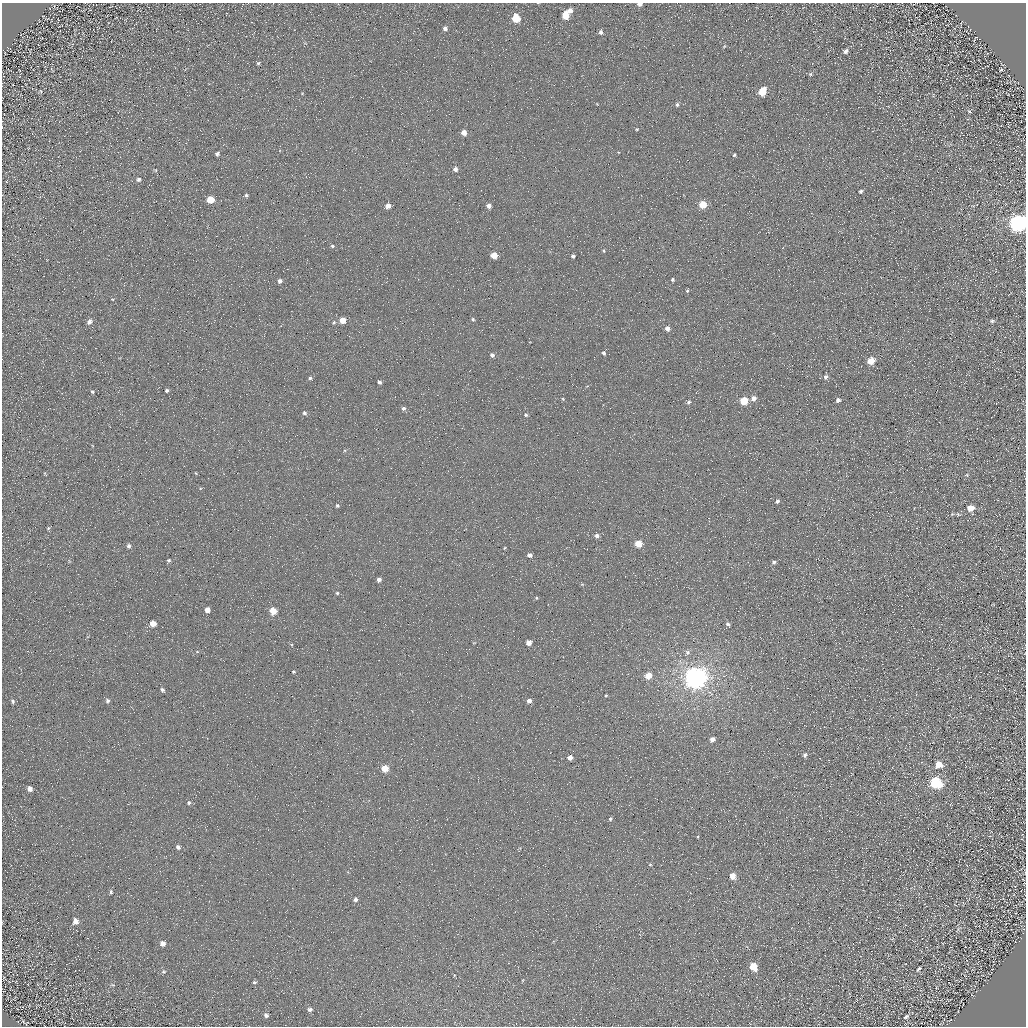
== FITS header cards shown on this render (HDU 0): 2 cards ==
NAXIS1  =                 1024 / Required FITS header
NAXIS2  =                 1024 / Required FITS header

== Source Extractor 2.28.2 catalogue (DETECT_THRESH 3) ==
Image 1024 x 1024 px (HDU 0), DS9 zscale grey, 1 PNG px = 1 image px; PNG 1028 x 1028 px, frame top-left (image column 1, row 1024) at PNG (2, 3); no overlay
Background 4.95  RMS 8.7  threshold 26.1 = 3 sigma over >= 5 px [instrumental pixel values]
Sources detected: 121; all 121 listed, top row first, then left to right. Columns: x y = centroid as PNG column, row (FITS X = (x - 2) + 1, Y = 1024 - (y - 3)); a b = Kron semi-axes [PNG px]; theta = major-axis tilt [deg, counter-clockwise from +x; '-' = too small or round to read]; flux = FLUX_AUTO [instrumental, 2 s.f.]
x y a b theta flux
640 4 4 3 - 2600
570 10 5 5 - 3000
566 15 6 5 - 14000
516 18 6 5 - 18000
445 29 6 5 - 1900
601 32 5 5 - 1800
976 37 3 2 - 350
724 46 7 2 45 580
845 51 6 5 - 2000
258 63 4 4 - 830
944 65 2 2 - 450
1001 70 4 3 - 680
810 74 5 5 - 940
41 91 5 3 - 500
762 92 7 5 60 15000
677 105 6 5 - 1200
969 111 5 3 - 530
637 129 4 4 - 600
464 133 5 4 - 4900
217 154 4 4 - 1200
734 155 5 4 - 870
455 169 4 4 - 2600
156 170 5 3 - 460
139 179 6 5 - 1300
860 191 5 4 - 1100
246 195 4 4 - 980
210 200 5 5 - 12000
703 205 5 5 - 16000
388 206 4 4 - 4300
489 206 4 4 - 2600
1018 223 9 7 28 340000
332 246 4 4 - 830
604 251 4 3 - 650
494 255 5 4 - 10000
573 256 4 4 - 1500
672 280 3 3 - 1100
280 281 5 4 - 1700
687 291 5 4 - 710
473 319 4 4 - 760
343 320 5 5 - 7300
992 321 6 4 -8 1100
89 322 6 5 - 2200
334 322 4 4 - 670
667 329 4 4 - 3200
604 353 5 4 - 1100
492 355 5 4 - 1400
871 361 5 5 - 11000
826 377 6 5 - 1700
310 378 4 4 - 920
379 382 5 3 - 1400
167 390 4 3 - 1200
92 392 4 3 - 690
754 398 5 5 - 3300
563 399 4 3 - 520
838 400 4 4 - 2000
744 401 5 5 - 21000
689 402 5 4 - 1400
403 408 5 5 - 1600
304 413 5 4 - 1300
526 415 4 4 - 950
196 473 4 3 - 430
967 475 4 3 - 540
777 501 4 4 - 1700
337 505 5 5 - 910
970 508 6 5 - 7200
958 514 7 4 -19 950
48 528 5 4 - 570
597 536 5 5 - 2100
638 544 5 5 - 17000
129 546 5 4 - 1400
504 548 4 3 - 470
529 555 4 4 - 2600
169 560 4 3 - 870
774 562 5 4 - 1500
379 579 4 4 - 2400
582 584 5 3 - 580
337 593 4 4 - 700
536 598 4 4 - 660
207 610 4 4 - 4600
273 611 5 5 - 14000
153 623 5 5 - 6900
728 624 5 4 - 1500
529 643 4 4 - 5400
687 652 6 6 - 1600
293 672 4 3 - 540
648 676 5 4 - 11000
695 678 7 7 - 800000
162 690 5 4 - 1300
606 696 3 3 - 540
1016 698 2 2 - 300
13 701 7 5 -57 1200
107 701 6 6 - 1500
529 701 4 4 - 3700
712 739 4 4 - 3400
805 755 5 4 - 1600
570 758 4 4 - 4500
939 764 6 6 - 8500
385 768 5 4 - 12000
936 783 7 6 - 70000
30 789 6 5 - 2800
189 803 5 4 - 990
610 819 4 4 - 940
698 837 4 3 - 420
178 847 5 5 - 1700
650 865 4 3 - 550
1020 870 5 3 - 610
733 876 5 4 - 6800
111 892 6 5 - 970
355 899 5 5 - 2000
75 921 8 7 - 3000
162 944 5 5 - 2900
753 967 6 5 - 12000
919 969 6 4 43 1200
163 971 6 4 -6 870
454 975 4 3 - 440
254 982 6 4 -12 880
113 985 6 3 -18 510
310 1009 6 5 - 1400
266 1015 6 5 - 1600
906 1017 8 5 36 1300
943 1021 8 2 72 540
At the frame edge (FLAGS 8, measured only in part): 2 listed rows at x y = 640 4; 1018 223